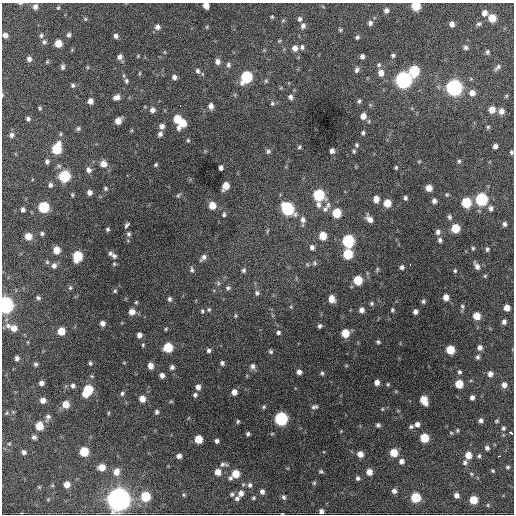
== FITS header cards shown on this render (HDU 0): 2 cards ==
NAXIS1  =                  512 / Axis length
NAXIS2  =                  512 / Axis length

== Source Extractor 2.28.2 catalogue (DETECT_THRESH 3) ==
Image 512 x 512 px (HDU 0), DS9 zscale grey, 1 PNG px = 1 image px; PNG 516 x 516 px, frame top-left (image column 1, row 512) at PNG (2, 3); no overlay
Background 1500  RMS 36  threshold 108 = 3 sigma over >= 5 px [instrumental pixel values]
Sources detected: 291; all 291 listed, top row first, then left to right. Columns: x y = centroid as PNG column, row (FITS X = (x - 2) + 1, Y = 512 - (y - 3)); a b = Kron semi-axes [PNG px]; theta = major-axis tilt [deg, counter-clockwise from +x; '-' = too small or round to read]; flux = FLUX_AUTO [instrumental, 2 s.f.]
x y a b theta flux
20 3 6 3 1 3.0e+03
206 5 5 5 - 2.1e+04
416 6 6 6 - 7.3e+04
35 7 6 5 - 9.3e+03
58 8 5 4 - 2.9e+03
386 11 6 5 - 8.5e+03
484 13 7 6 - 1.2e+04
272 17 4 3 - 2.5e+03
492 18 6 6 - 4.3e+04
85 19 5 5 - 3.0e+03
300 19 6 5 - 5.9e+03
370 23 7 6 - 7.4e+03
452 24 6 5 - 1.1e+04
479 24 7 5 6 5.2e+03
303 26 7 6 - 7.2e+03
157 27 6 6 - 9.7e+03
207 27 5 3 - 2.4e+03
340 30 5 4 - 3.0e+03
5 35 5 5 - 9.9e+03
69 35 5 5 - 5.8e+03
41 36 6 5 - 4.7e+03
116 36 6 5 - 7.0e+03
357 37 5 5 - 4.6e+03
279 41 5 4 - 2.6e+03
44 42 6 6 - 5.0e+03
58 43 6 5 - 3.0e+04
302 47 6 5 - 5.3e+03
295 48 6 6 - 1.4e+04
466 48 6 5 - 5.8e+03
487 52 6 5 - 5.1e+03
393 55 5 5 - 4.4e+03
362 56 5 4 - 6.7e+03
120 57 7 6 - 9.5e+03
29 59 6 5 - 7.7e+03
47 62 5 5 - 2.7e+03
218 62 7 6 - 1.0e+04
228 65 7 6 - 5.7e+03
379 65 6 6 - 5.3e+03
63 67 6 5 - 5.7e+03
497 67 10 5 45 6.1e+03
357 70 7 6 - 7.2e+03
197 71 8 6 -67 6.9e+03
414 71 7 6 - 1.1e+05
140 73 6 3 71 2.3e+03
381 73 8 7 - 1.6e+04
174 77 5 5 - 7.8e+03
246 77 8 6 60 1.8e+05
403 80 7 7 - 7.9e+05
126 81 6 5 - 5.0e+03
266 81 6 5 - 3.5e+03
73 85 6 5 - 4.6e+03
454 88 7 7 - 7.6e+05
472 93 7 7 - 1.5e+04
2 95 5 3 - 2.2e+03
506 96 6 3 72 2.4e+03
117 97 8 5 18 1.1e+04
290 97 7 6 - 7.6e+03
90 101 5 5 - 1.4e+04
359 101 6 5 - 4.4e+03
272 103 6 5 - 4.1e+03
180 106 2 2 - 4.0e+03
211 106 6 5 - 1.0e+04
40 108 5 4 - 2.9e+03
152 110 6 6 - 9.5e+03
492 110 6 5 - 2.1e+04
501 111 6 6 - 1.2e+04
363 116 7 6 - 1.7e+04
28 119 5 4 - 5.3e+03
177 119 7 6 - 5.2e+04
118 121 6 5 - 2.0e+04
183 123 9 5 57 3.8e+04
162 126 6 6 - 1.1e+04
488 127 5 5 - 3.5e+03
78 129 6 5 - 4.2e+03
363 133 5 4 - 4.3e+03
160 134 6 5 - 6.7e+03
11 135 7 6 - 7.4e+03
188 140 4 4 - 2.7e+03
357 145 6 5 - 4.0e+03
495 146 4 4 - 8.7e+03
299 147 5 5 - 3.7e+03
56 149 8 6 69 1.0e+05
268 151 6 6 - 5.1e+03
332 151 5 4 - 9.0e+03
354 151 6 5 - 3.6e+03
511 152 4 3 - 3.9e+03
419 161 5 3 - 2.4e+03
459 161 6 5 - 4.3e+03
47 162 6 5 - 6.0e+03
103 164 7 7 - 1.7e+04
156 165 4 3 - 3.1e+03
396 167 5 4 - 3.2e+03
221 168 5 4 - 7.9e+03
89 170 6 6 - 8.5e+03
64 176 7 6 - 1.6e+05
50 185 6 5 - 6.5e+03
226 186 7 5 61 2.8e+04
106 188 5 5 - 3.7e+03
429 188 6 6 - 1.8e+04
89 192 5 5 - 9.8e+03
72 195 5 4 - 3.2e+03
178 195 6 5 - 3.3e+03
319 195 7 7 - 1.6e+05
447 195 6 4 69 3.2e+03
405 198 5 4 - 4.9e+03
376 199 6 5 - 1.8e+04
481 199 7 6 - 2.3e+05
434 201 6 5 - 7.5e+03
466 202 6 6 - 9.3e+04
387 203 6 6 - 3.6e+04
212 205 7 6 - 3.1e+04
318 205 8 6 -87 9.3e+03
328 205 11 6 80 9.3e+03
43 207 6 6 - 1.3e+05
491 208 7 5 85 7.0e+03
23 209 4 4 - 6.2e+03
287 209 8 7 - 2.3e+05
325 209 8 7 - 8.3e+03
337 213 6 6 - 6.2e+04
224 214 6 5 - 4.3e+03
449 217 6 5 - 5.6e+03
370 219 9 6 -46 1.5e+04
303 220 8 7 - 9.8e+03
504 224 5 5 - 5.7e+03
127 225 6 3 48 1.5e+04
455 228 6 6 - 6.3e+04
108 229 4 4 - 4.1e+03
267 231 6 3 71 2.8e+03
438 232 7 6 - 8.5e+03
42 233 4 4 - 4.3e+03
128 234 7 6 - 5.4e+03
28 236 6 6 - 2.9e+04
323 236 6 6 - 4.1e+04
440 240 6 5 - 5.8e+03
348 241 7 6 - 2.3e+05
312 247 8 6 -69 8.6e+03
473 248 5 4 - 3.0e+03
487 249 5 5 - 4.5e+03
56 250 6 6 - 2.9e+04
110 253 6 5 - 5.4e+03
348 254 6 6 - 9.5e+04
77 256 7 6 - 9.9e+04
114 256 7 6 - 6.9e+03
203 258 10 6 45 9.3e+03
314 263 6 6 - 4.6e+03
114 264 4 4 - 3.1e+03
410 264 3 2 - 2.4e+03
54 266 8 7 - 9.8e+03
477 266 9 5 -61 1.1e+04
402 267 4 4 - 6.2e+03
192 270 8 5 -78 5.6e+03
243 270 7 5 61 5.3e+03
455 271 5 4 - 3.0e+03
485 276 5 4 - 2.9e+03
358 280 6 6 - 6.9e+04
70 288 6 5 - 3.6e+03
228 288 7 5 1 5.3e+03
115 291 6 5 - 3.5e+03
257 293 7 6 - 6.4e+03
446 297 5 5 - 1.6e+04
38 298 5 4 - 4.4e+03
169 299 6 5 - 5.3e+03
332 299 7 5 -74 1.9e+04
423 301 5 4 - 4.2e+03
136 302 4 4 - 2.9e+03
371 303 5 5 - 3.8e+03
5 305 7 6 - 8.3e+05
462 306 7 5 -75 4.3e+03
291 307 5 4 - 2.4e+03
507 308 5 5 - 1.9e+04
209 310 6 4 89 3.7e+03
362 310 6 5 - 1.1e+04
392 310 5 4 - 3.2e+03
202 311 6 5 - 3.9e+03
132 312 6 6 - 1.8e+04
415 312 5 4 - 8.0e+03
235 316 7 4 84 3.2e+03
477 316 6 6 - 3.4e+04
504 322 5 5 - 7.3e+03
103 323 6 5 - 1.0e+04
8 326 8 7 - 7.8e+03
320 326 5 4 - 5.0e+03
14 328 6 6 - 2.0e+04
166 329 5 4 - 2.7e+03
61 331 6 5 - 4.0e+04
278 332 5 4 - 4.8e+03
345 333 6 6 - 4.5e+04
139 335 5 5 - 1.2e+04
378 342 4 4 - 3.7e+03
143 345 5 4 - 2.5e+03
168 347 6 6 - 7.7e+04
480 347 6 5 - 9.2e+03
209 350 5 5 - 5.3e+03
450 350 6 6 - 5.7e+04
271 352 6 4 -44 4.3e+03
478 357 6 5 - 5.1e+03
17 358 4 4 - 5.9e+03
90 363 5 4 - 4.1e+03
222 363 5 4 - 5.6e+03
36 364 4 4 - 4.6e+03
151 366 6 5 - 1.6e+04
253 366 7 6 - 8.4e+03
172 367 5 5 - 6.6e+03
299 372 5 5 - 9.7e+03
459 372 5 5 - 4.4e+03
322 373 5 4 - 3.8e+03
490 374 6 5 - 1.2e+04
162 375 5 5 - 9.2e+03
377 382 5 4 - 1.1e+04
41 383 5 4 - 8.5e+03
388 384 5 4 - 2.8e+03
459 384 6 6 - 4.9e+04
504 385 6 5 - 1.2e+04
73 386 6 6 - 6.7e+03
198 387 6 5 - 1.1e+04
88 390 10 6 59 1.0e+05
234 392 5 5 - 1.4e+04
122 393 6 5 - 4.9e+03
195 395 5 4 - 5.1e+03
472 397 5 4 - 7.9e+03
142 399 6 5 - 2.2e+04
43 400 6 5 - 1.3e+04
424 400 7 5 -64 4.3e+04
66 404 6 6 - 2.7e+04
264 407 5 4 - 3.5e+03
314 407 8 5 15 5.5e+03
382 409 4 4 - 2.3e+03
157 412 5 5 - 5.4e+03
7 413 5 3 - 2.3e+03
108 413 5 3 - 2.4e+03
48 417 9 5 68 8.0e+03
281 419 7 6 - 3.2e+05
481 420 5 5 - 6.8e+03
238 421 4 3 - 3.2e+03
497 421 5 4 - 2.9e+03
417 424 6 5 - 9.6e+03
378 425 5 5 - 5.1e+03
39 426 6 6 - 4.3e+04
411 427 6 5 - 4.8e+03
503 428 5 4 - 4.1e+03
457 430 6 4 84 3.1e+03
451 433 5 5 - 3.1e+03
511 433 4 3 - 9.4e+03
248 434 4 4 - 4.8e+03
34 437 6 5 - 6.4e+03
424 438 6 6 - 6.6e+04
198 439 6 5 - 4.7e+04
217 441 4 4 - 6.0e+03
9 444 4 4 - 2.5e+03
487 448 5 5 - 6.3e+03
24 452 5 5 - 7.0e+03
84 452 6 6 - 7.7e+04
394 453 6 6 - 4.3e+04
360 454 6 6 - 1.7e+04
468 455 6 6 - 2.6e+04
179 456 5 5 - 9.8e+03
479 456 5 4 - 4.0e+03
499 456 3 2 - 3.9e+03
401 461 6 6 - 9.6e+03
465 462 7 6 - 6.3e+03
223 464 10 5 -2 6.6e+03
102 467 6 6 - 2.7e+04
508 467 5 4 - 3.5e+03
321 471 5 5 - 3.6e+03
493 471 5 3 - 2.8e+03
116 472 9 7 70 1.8e+04
218 472 6 5 - 2.0e+04
369 472 6 5 - 1.9e+04
235 474 6 6 - 3.7e+04
471 474 5 4 - 2.9e+03
230 478 6 5 - 5.0e+03
358 478 5 5 - 5.3e+03
314 483 5 5 - 3.1e+03
67 484 5 5 - 2.1e+04
250 485 7 6 - 6.7e+03
39 487 5 4 - 2.7e+03
394 491 5 5 - 8.2e+03
262 492 5 5 - 8.7e+03
241 493 8 7 - 1.3e+04
232 494 6 5 - 4.4e+03
184 495 5 4 - 2.9e+03
456 495 5 5 - 1.0e+04
145 496 7 6 - 8.4e+04
284 497 7 5 -71 5.5e+03
415 497 6 6 - 8.9e+04
237 498 6 5 - 6.2e+03
253 498 6 4 34 3.4e+03
48 499 6 4 19 2.5e+03
118 499 9 9 - 2.3e+06
473 500 6 5 - 4.5e+04
321 511 5 5 - 7.5e+03
At the frame edge (FLAGS 8, measured only in part): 7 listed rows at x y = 20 3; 206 5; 416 6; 2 95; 511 152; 5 305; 511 433